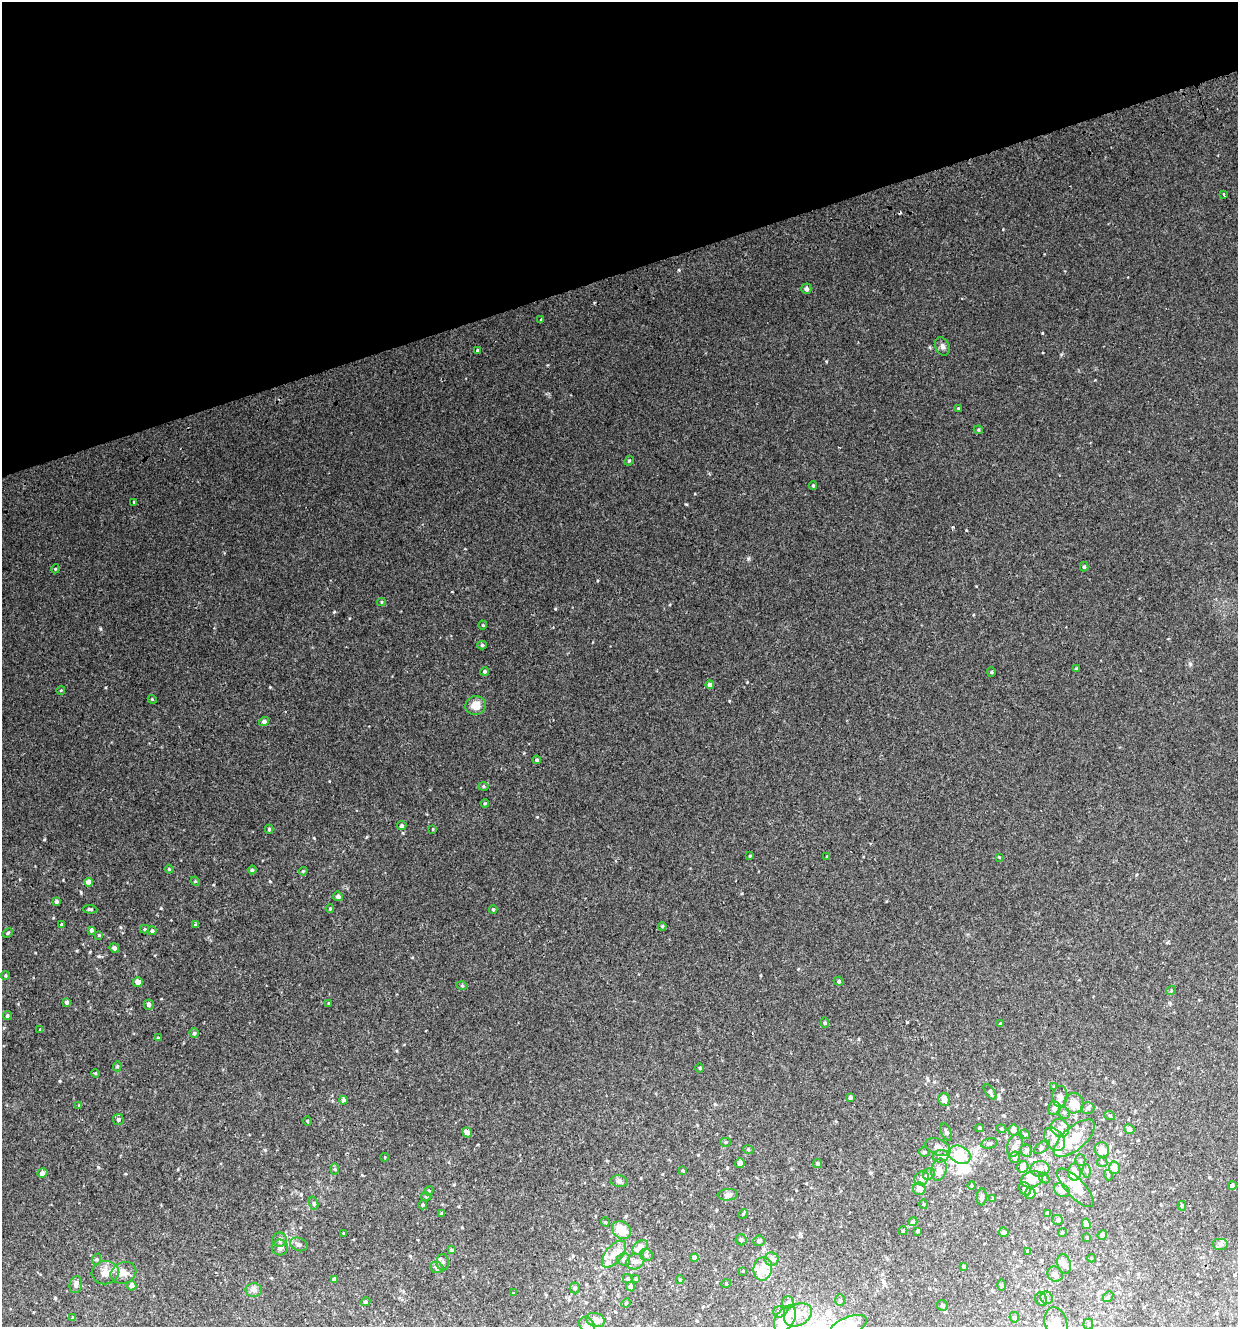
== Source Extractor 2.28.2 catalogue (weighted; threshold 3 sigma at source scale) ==
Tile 3 of 4 x 4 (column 3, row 1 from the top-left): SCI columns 2573-3808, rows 4022-5346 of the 5195 x 5393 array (HDU 1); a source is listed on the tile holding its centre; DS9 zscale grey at full resolution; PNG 1240 x 1329 px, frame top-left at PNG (2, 2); each listed source drawn as its Kron ellipse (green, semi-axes under 4 px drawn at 4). Shown black and unused: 21% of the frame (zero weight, under 2 of 3 exposures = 3% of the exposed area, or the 3 px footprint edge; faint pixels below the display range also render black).
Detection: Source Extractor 2.28.2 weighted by HDU 2 'WHT'; one run over the whole footprint, this tile lists its part. Background 0.0199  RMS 0.008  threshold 0.036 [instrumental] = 3 sigma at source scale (4.5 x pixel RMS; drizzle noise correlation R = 1.50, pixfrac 1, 0.0396/0.0396 arcsec/px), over >= 5 px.
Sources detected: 241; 3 inside a brighter object's white glare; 1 cosmic-ray / hot-pixel residue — neither listed nor drawn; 26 inside a brighter listed object's ellipse — not listed separately; the other 211 listed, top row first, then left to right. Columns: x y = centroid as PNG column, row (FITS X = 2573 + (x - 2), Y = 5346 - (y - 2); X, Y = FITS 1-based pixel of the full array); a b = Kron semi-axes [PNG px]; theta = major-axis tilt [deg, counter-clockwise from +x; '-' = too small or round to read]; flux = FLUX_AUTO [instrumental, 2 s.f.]
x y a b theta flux
1224 194 3 2 - 1.6
806 289 5 5 - 2.2
540 319 3 3 - 3.4
942 346 9 7 -65 2.2
477 350 3 3 - 1
958 408 4 3 - 0.62
978 430 4 4 - 0.81
629 461 5 4 - 0.99
813 486 4 4 - 0.79
134 502 4 3 - 0.73
1084 567 5 4 - 1.3
55 569 4 3 - 0.67
381 602 4 4 - 0.75
483 625 4 4 - 0.69
482 645 5 4 - 1
1076 669 3 3 - 1.2
485 671 4 4 - 1.3
991 672 5 4 - 0.93
710 685 4 4 - 2.9
61 690 4 3 - 0.52
152 699 4 3 - 0.59
475 705 10 9 - 7.8
264 721 5 4 - 2.1
537 760 4 4 - 1
483 786 5 4 - 0.96
485 803 4 3 - 0.67
402 826 4 4 - 1.2
269 829 4 4 - 0.95
433 829 4 3 - 0.55
750 856 3 3 - 0.75
827 857 4 3 - 0.75
999 857 4 3 - 0.57
169 869 4 3 - 0.62
252 870 4 4 - 1
303 871 4 3 - 0.72
195 881 5 4 - 0.69
89 882 4 4 - 5.6
338 896 5 4 - 2.2
56 901 4 4 - 1.5
90 909 7 3 -5 0.96
330 909 4 4 - 0.8
493 910 4 4 - 0.89
61 924 4 3 - 0.55
196 924 4 4 - 0.92
662 926 4 4 - 0.81
145 929 4 4 - 0.83
91 930 4 3 - 1.7
152 931 4 4 - 1.4
8 933 5 4 - 0.91
99 935 4 3 - 0.64
114 948 5 4 - 2.4
6 975 4 4 - 0.81
839 981 5 4 - 0.93
138 982 5 5 - 4.2
462 986 5 3 - 0.69
1171 991 5 3 - 0.66
67 1002 4 4 - 2.2
329 1003 3 3 - 0.6
149 1005 5 5 - 2.2
7 1016 4 4 - 1.1
825 1023 5 4 - 1.1
1001 1024 3 3 - 1.1
40 1030 3 3 - 0.68
194 1033 5 4 - 1.4
158 1038 3 3 - 0.89
117 1066 5 4 - 0.9
700 1068 5 3 - 0.78
95 1073 4 3 - 0.6
1054 1087 4 4 - 0.65
990 1092 9 4 -55 1.4
1060 1096 10 7 84 3.3
850 1097 4 4 - 1.8
343 1100 4 4 - 1.6
944 1100 6 6 - 3.3
1074 1103 10 10 - 8.7
79 1105 4 3 - 0.66
1054 1108 7 6 - 2.6
1088 1108 7 5 1 1.6
1064 1113 6 5 - 1.5
1110 1116 5 3 - 0.79
118 1119 5 5 - 1.7
307 1121 5 3 - 0.58
980 1128 4 3 - 1.1
1060 1128 9 8 - 3.9
1001 1129 5 4 - 0.83
1129 1129 5 4 - 3.1
1014 1130 5 5 - 3.7
467 1132 5 4 - 3.6
946 1132 9 5 -64 2.2
1025 1134 5 4 - 0.84
1074 1138 25 11 41 21
1054 1139 13 9 -54 6
726 1142 5 4 - 0.85
989 1143 8 5 12 1.6
1015 1146 11 7 71 3.2
938 1147 13 8 -24 4.8
1042 1147 9 5 36 1.6
748 1149 5 3 - 0.72
1026 1150 6 6 - 1.9
1102 1150 8 7 - 9.4
924 1152 5 4 - 1.1
960 1155 11 8 -27 17
941 1156 8 6 16 2.3
385 1157 4 3 - 0.47
1015 1157 5 5 - 2.2
1080 1160 5 5 - 1.1
1102 1162 5 5 - 1
740 1163 5 4 - 2.6
817 1163 5 4 - 1.3
1023 1167 6 5 - 5.4
1114 1168 6 5 - 5.3
334 1169 6 4 -89 0.88
1040 1169 9 8 - 3.9
939 1170 11 7 77 4.9
683 1171 4 3 - 0.76
1086 1171 6 4 -90 1.5
1075 1172 8 6 -88 6.7
42 1173 5 4 - 3.5
929 1174 6 5 - 1.5
1108 1175 5 3 - 0.85
922 1178 7 6 - 2.6
1044 1178 6 4 -45 0.95
1032 1179 11 8 18 10
619 1181 8 5 -9 1.9
1232 1185 4 4 - 1.8
972 1186 4 4 - 0.77
1075 1188 25 9 -47 8.9
919 1189 6 6 - 4.8
1025 1189 7 5 -60 1.6
1062 1190 8 6 -31 5.4
429 1191 5 4 - 0.73
1030 1193 5 5 - 3
728 1195 10 5 5 2.1
426 1196 5 3 - 0.82
982 1197 8 5 86 1.9
993 1199 4 3 - 0.98
314 1203 7 4 -71 1
923 1204 5 3 - 0.67
423 1205 4 4 - 1.1
1182 1206 5 4 - 1
442 1213 4 4 - 0.88
743 1214 5 4 - 0.69
1047 1214 3 3 - 1.5
1058 1220 5 5 - 1.3
605 1222 5 3 - 0.62
913 1222 4 4 - 1.4
1086 1224 5 4 - 3
622 1230 10 8 -33 12
903 1231 4 3 - 1.1
917 1231 3 3 - 0.97
1003 1232 5 5 - 1.6
344 1233 3 3 - 0.63
1062 1233 4 3 - 0.69
1102 1235 5 4 - 2
1087 1238 3 2 - 0.63
279 1240 7 7 - 2.2
741 1240 5 5 - 1.5
759 1241 5 5 - 1.7
299 1244 9 6 -22 2.5
1220 1244 8 6 0 2.1
280 1247 8 8 - 2.8
640 1247 8 6 39 8.2
451 1250 4 4 - 1.2
1028 1251 4 3 - 1.6
614 1254 16 8 50 7.7
646 1255 7 6 - 2
694 1258 4 4 - 2.5
1092 1258 4 3 - 0.48
97 1259 6 4 72 0.95
624 1259 6 6 - 3.1
772 1259 7 6 - 4.5
443 1262 8 6 -87 2
635 1262 9 7 22 3.3
1064 1264 10 6 -74 2.9
964 1266 4 3 - 1.1
437 1268 7 5 -25 2.2
763 1269 12 9 82 10
743 1271 3 3 - 0.5
105 1273 13 11 8 7
123 1273 13 10 22 6.6
1055 1274 8 7 - 2.3
334 1279 4 4 - 2.1
628 1279 5 4 - 1.4
636 1279 4 3 - 0.77
680 1280 4 4 - 0.71
726 1284 5 3 - 0.66
76 1285 9 6 78 2.9
1001 1285 5 3 - 0.77
132 1286 5 4 - 4
631 1287 4 4 - 2.9
575 1288 5 5 - 1.3
254 1290 8 6 -3 2.5
514 1293 4 3 - 0.68
1108 1297 6 4 49 1.1
1047 1298 6 5 - 1.9
1041 1299 7 5 -62 1.5
840 1300 6 5 - 1.1
365 1302 5 4 - 1.1
626 1303 5 4 - 0.73
788 1303 6 5 - 1.7
942 1305 6 5 - 1.3
779 1312 6 5 - 1.4
798 1315 14 10 31 9.9
1014 1317 5 4 - 1.1
73 1318 4 3 - 0.97
785 1319 14 9 56 22
596 1320 9 7 -19 5.3
1056 1323 16 11 -74 7.2
1088 1324 5 5 - 1.1
587 1325 9 6 -44 5
848 1326 20 9 23 21
Isophote crosses this tile's border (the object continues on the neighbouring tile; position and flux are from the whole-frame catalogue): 4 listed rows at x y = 785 1319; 1056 1323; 587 1325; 848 1326
Unlisted compact peaks at least as high as the median listed source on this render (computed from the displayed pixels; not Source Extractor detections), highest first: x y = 1042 333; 555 609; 161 908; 100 629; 686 504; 748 559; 334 612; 679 270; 953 527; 44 839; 98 1167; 81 892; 314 838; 270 687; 1003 229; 60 1081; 99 956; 1190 664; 106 687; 270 881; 747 682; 966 530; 53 918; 729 701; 403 833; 120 927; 265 1150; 90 952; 329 781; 537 817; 929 347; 1061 354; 367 837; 976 586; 1095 380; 907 1022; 695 494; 597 581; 63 880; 213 885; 742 893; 77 951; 410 1256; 55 1298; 35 953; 524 753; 548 365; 798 969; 412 957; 670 604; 125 1174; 886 901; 18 1004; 397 1051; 301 1194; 178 1169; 454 1184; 1136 875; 161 999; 698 1155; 462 1227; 362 1175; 332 1101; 927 1078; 607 1161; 858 1039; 760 975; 465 549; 1167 942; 1043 352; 973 615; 573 1256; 155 955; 593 642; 715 1104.